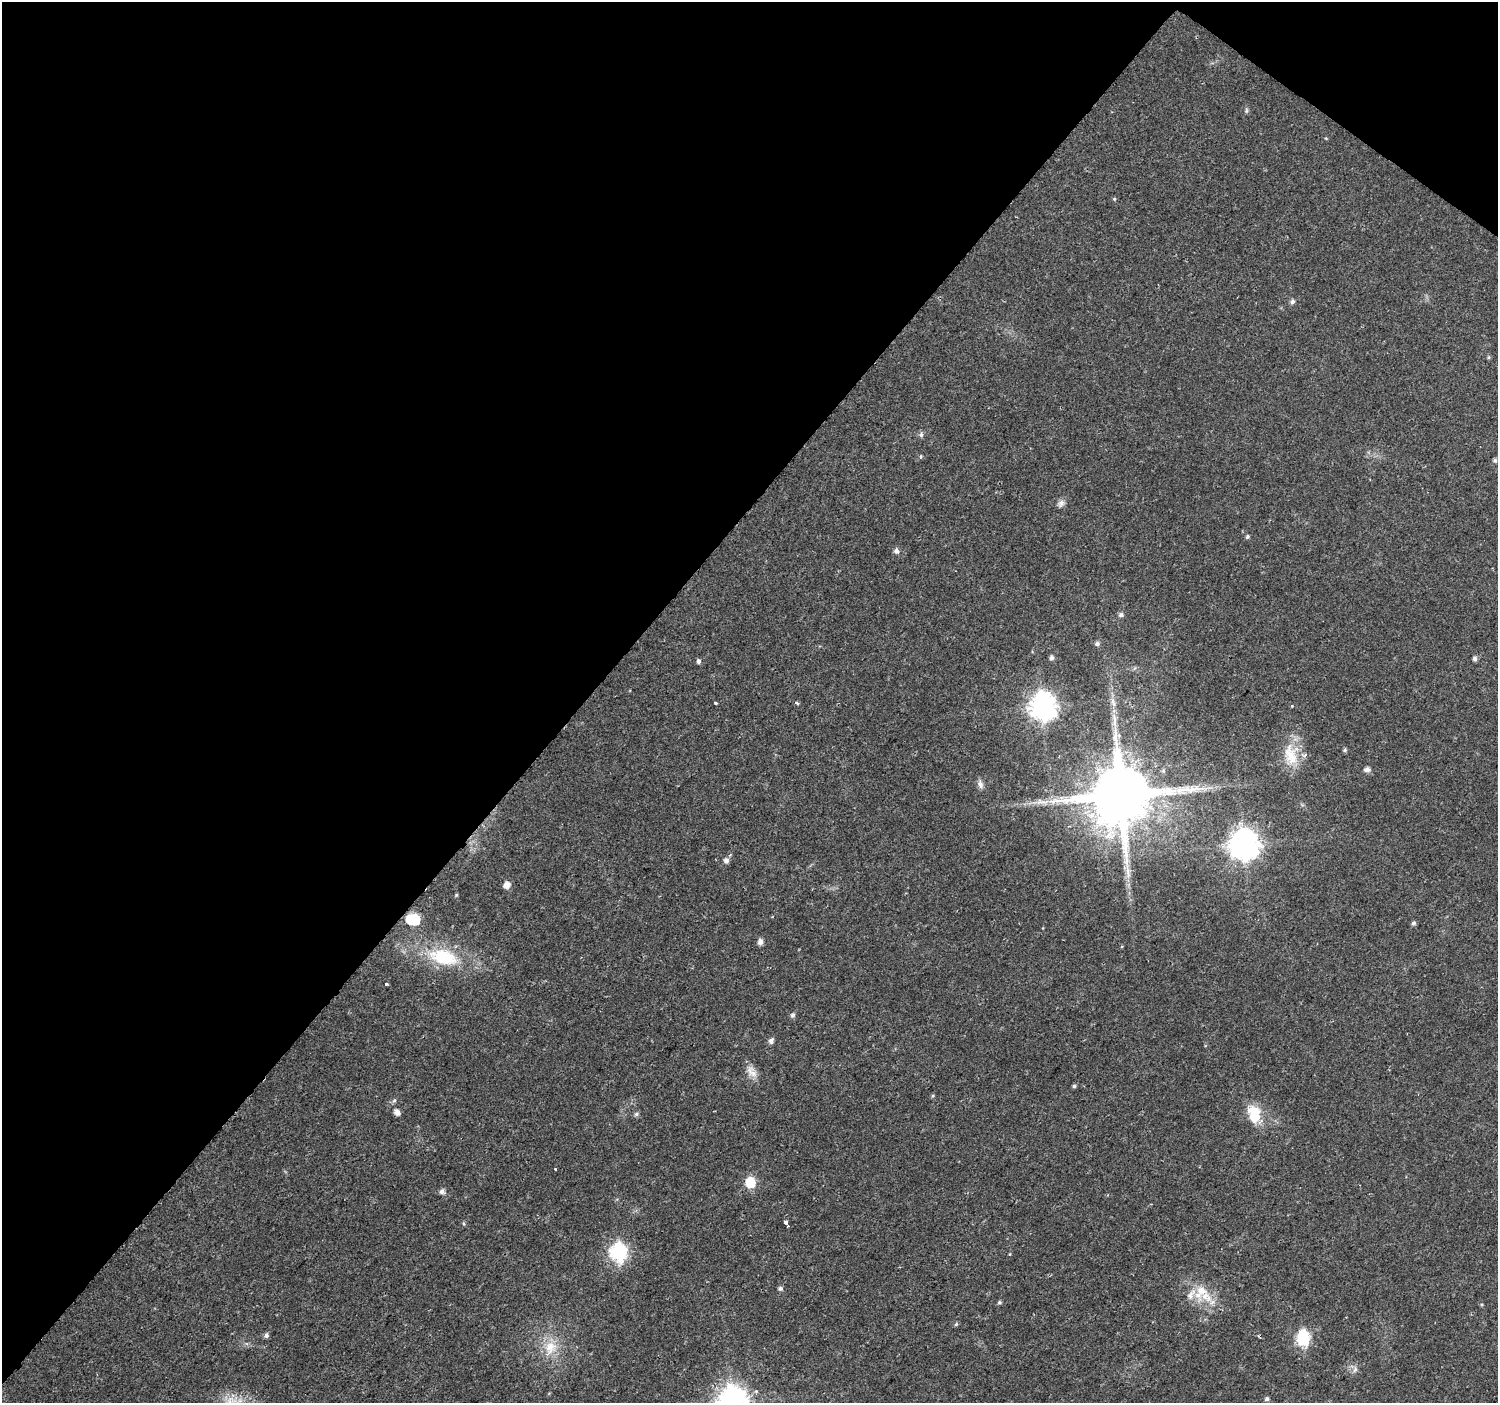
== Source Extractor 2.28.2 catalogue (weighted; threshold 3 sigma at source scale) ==
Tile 2 of 4 x 4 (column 2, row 1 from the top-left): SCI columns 1497-2992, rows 4377-5777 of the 5992 x 6024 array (HDU 1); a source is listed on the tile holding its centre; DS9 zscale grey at full resolution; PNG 1500 x 1405 px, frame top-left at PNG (2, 2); no overlay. Shown black and unused: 41% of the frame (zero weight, under 2 of 3 exposures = <1% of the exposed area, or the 3 px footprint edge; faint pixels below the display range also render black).
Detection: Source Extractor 2.28.2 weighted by HDU 2 'WHT'; one run over the whole footprint, this tile lists its part. Background 0.0237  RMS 0.003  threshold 0.0134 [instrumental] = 3 sigma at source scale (4.5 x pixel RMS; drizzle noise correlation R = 1.50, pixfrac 1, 0.0396/0.0396 arcsec/px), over >= 5 px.
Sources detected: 64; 1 inside a brighter object's white glare — not listed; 3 inside a brighter listed object's ellipse — not listed separately; the other 60 listed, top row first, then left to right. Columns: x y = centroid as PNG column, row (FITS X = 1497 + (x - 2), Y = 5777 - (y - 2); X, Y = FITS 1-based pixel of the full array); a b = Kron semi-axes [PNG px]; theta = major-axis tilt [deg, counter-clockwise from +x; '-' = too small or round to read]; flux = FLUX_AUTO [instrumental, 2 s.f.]
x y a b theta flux
1246 110 7 4 72 0.5
1114 199 5 4 - 0.36
1292 302 6 5 - 0.91
1489 357 6 4 90 0.38
921 435 8 6 76 0.76
921 456 5 3 - 0.3
1495 460 5 5 - 0.59
1061 503 10 8 59 1.3
1247 536 5 5 - 0.48
896 551 6 6 - 1.1
1121 615 7 6 - 0.8
1097 644 6 5 - 0.76
1051 658 6 5 - 0.84
1475 659 6 5 - 0.81
699 661 6 5 - 0.75
1113 702 16 5 -74 1.9
716 703 3 3 - 0.42
797 703 4 3 - 0.83
1043 707 10 9 - 310
1345 750 6 5 - 0.47
1291 755 35 20 -80 9.4
1367 769 7 6 - 1.3
980 784 12 7 -65 1.3
1121 795 18 16 64 3100
1042 802 20 7 -7 2.8
1244 845 10 9 - 420
726 861 7 7 - 1.2
507 885 7 6 - 2.2
456 895 5 4 - 0.34
410 919 6 5 - 13
1413 923 6 5 - 0.65
760 942 6 6 - 1.5
443 957 37 19 -15 18
386 984 3 3 - 0.83
793 1015 7 6 - 0.72
771 1041 6 5 - 1.1
751 1071 20 10 -58 2.8
1074 1086 5 5 - 0.46
933 1096 5 4 - 0.35
394 1100 5 5 - 0.54
397 1112 6 5 - 1.8
636 1114 7 5 16 0.66
1254 1114 22 14 -79 8.5
555 1169 3 2 - 0.34
750 1182 6 6 - 18
442 1191 6 6 - 1.1
786 1223 6 3 -63 2.3
464 1224 6 3 -71 0.35
618 1252 8 7 - 84
780 1288 6 5 - 0.68
1206 1297 22 14 -37 6.7
999 1302 5 5 - 0.49
956 1324 5 4 - 0.45
266 1335 6 5 - 0.84
1259 1336 5 3 - 0.5
1303 1338 9 6 -84 49
550 1348 24 16 64 7.1
1355 1369 10 6 75 1.1
1267 1399 6 5 - 0.67
732 1402 10 9 - 410
Overlapping masked pixels (flux is a lower limit): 1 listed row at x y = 1121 795
Isophote crosses this tile's border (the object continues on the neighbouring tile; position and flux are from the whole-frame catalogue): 1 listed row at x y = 732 1402